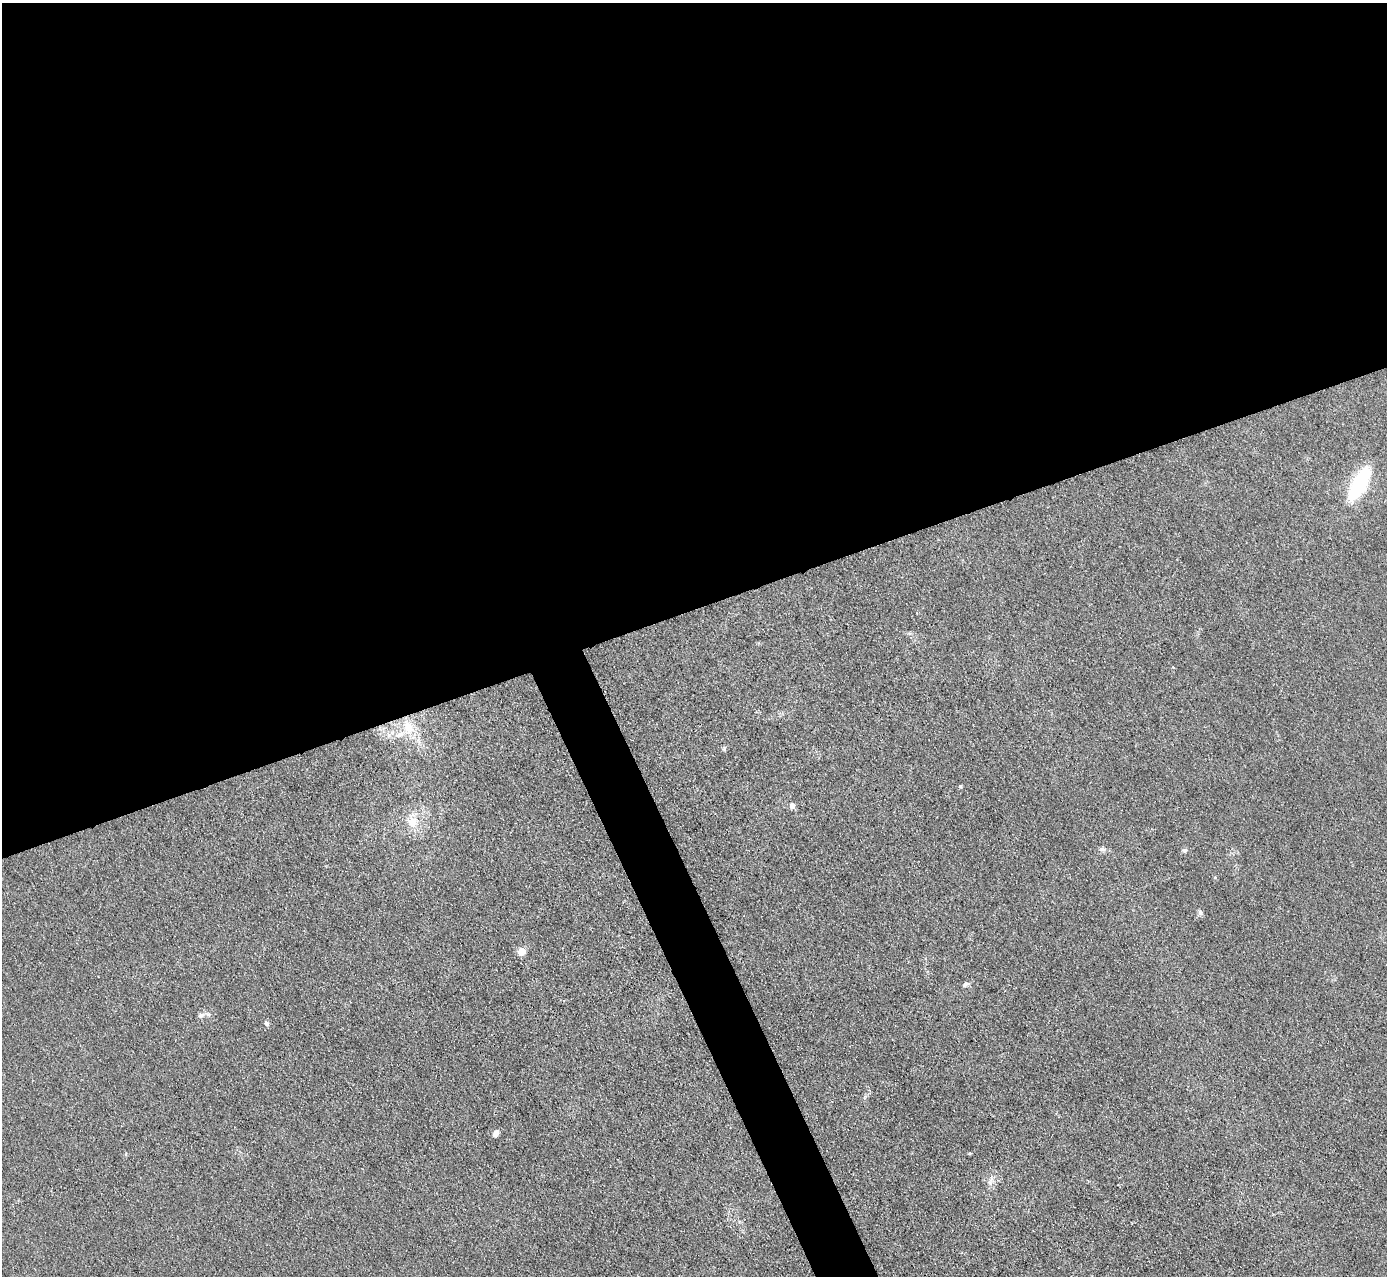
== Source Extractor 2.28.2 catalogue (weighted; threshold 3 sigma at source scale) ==
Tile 2 of 4 x 4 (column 2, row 1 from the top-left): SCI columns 1386-2770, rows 3971-5244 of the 5540 x 5526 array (HDU 1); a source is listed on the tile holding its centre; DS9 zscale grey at full resolution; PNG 1389 x 1278 px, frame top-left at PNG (2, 3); no overlay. Shown black and unused: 50% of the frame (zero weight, under 3 of 4 exposures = <1% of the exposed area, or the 3 px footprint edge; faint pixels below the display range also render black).
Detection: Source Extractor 2.28.2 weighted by HDU 2 'WHT'; one run over the whole footprint, this tile lists its part. Background 0.0438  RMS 0.0059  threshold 0.0267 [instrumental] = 3 sigma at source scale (4.5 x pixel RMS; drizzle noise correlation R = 1.50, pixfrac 1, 0.05/0.05 arcsec/px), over >= 5 px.
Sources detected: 18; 1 inside a brighter listed object's ellipse — not listed separately; the other 17 listed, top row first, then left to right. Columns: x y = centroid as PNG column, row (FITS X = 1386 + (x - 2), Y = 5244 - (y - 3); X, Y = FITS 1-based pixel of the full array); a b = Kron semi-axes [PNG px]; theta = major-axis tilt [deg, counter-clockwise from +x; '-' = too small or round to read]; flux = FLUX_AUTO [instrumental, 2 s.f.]
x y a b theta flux
1359 484 38 14 61 43
1173 667 3 3 - 0.41
408 728 22 13 -74 12
724 749 7 4 76 0.9
960 786 5 4 - 0.74
792 806 7 6 - 2.2
412 822 14 13 - 9.5
1103 849 9 6 1 1.7
1185 850 7 6 - 1.3
1200 913 7 6 - 1.6
521 951 5 5 - 17
965 984 9 6 24 1.8
200 1016 7 7 - 1.7
266 1023 7 5 -62 1.4
496 1133 7 6 - 2.9
969 1153 4 3 - 0.68
990 1183 8 5 -57 1.6